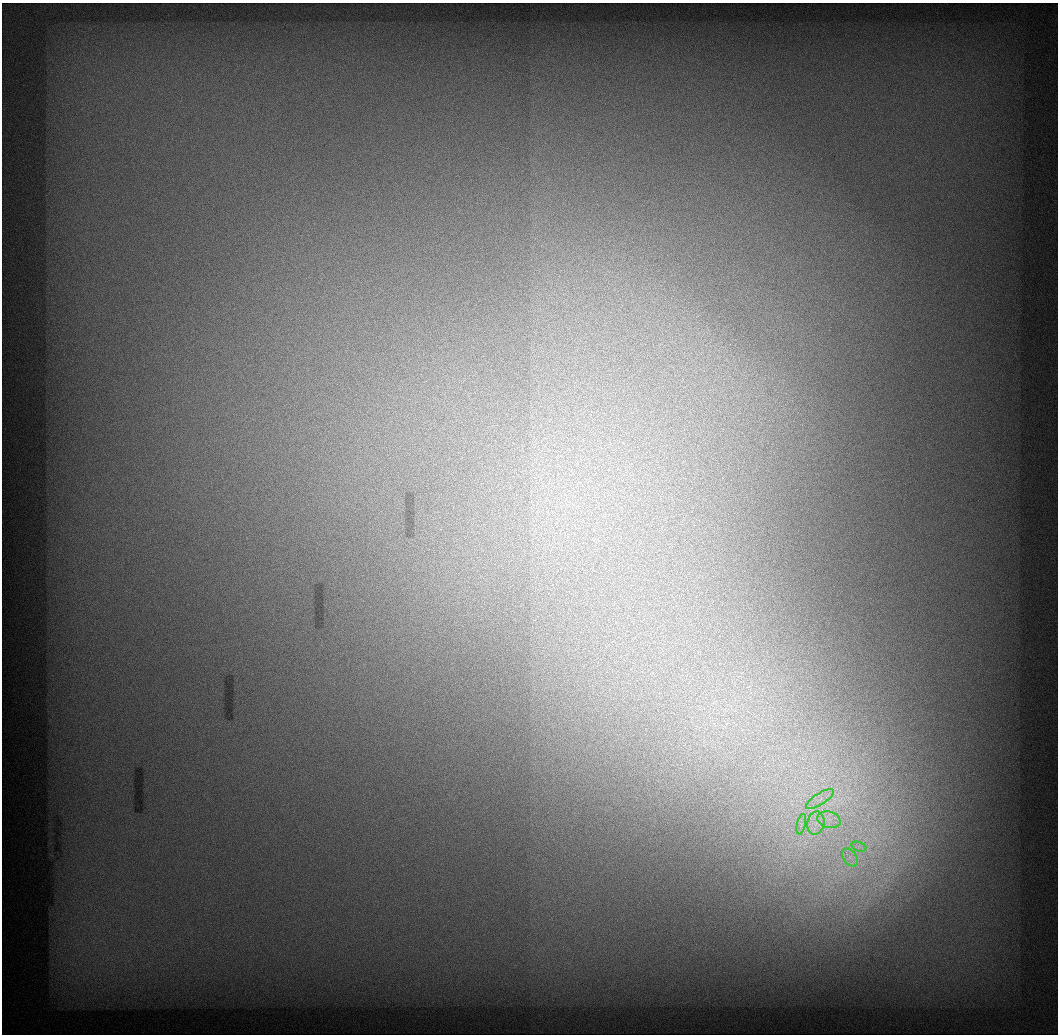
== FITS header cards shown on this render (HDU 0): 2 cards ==
NAXIS1  =                 1056 / Length of Axis 1 (Serial)
NAXIS2  =                 1032 / Length of Axis 2 (Parallel)

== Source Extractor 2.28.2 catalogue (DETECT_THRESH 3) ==
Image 1056 x 1032 px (HDU 0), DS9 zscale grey, 1 PNG px = 1 image px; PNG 1060 x 1036 px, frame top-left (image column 1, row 1032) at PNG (2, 3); each listed source drawn as its Kron ellipse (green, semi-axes under 4 px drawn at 4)
Background 556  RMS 7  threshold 21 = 3 sigma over >= 5 px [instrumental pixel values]
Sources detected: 6; all 6 listed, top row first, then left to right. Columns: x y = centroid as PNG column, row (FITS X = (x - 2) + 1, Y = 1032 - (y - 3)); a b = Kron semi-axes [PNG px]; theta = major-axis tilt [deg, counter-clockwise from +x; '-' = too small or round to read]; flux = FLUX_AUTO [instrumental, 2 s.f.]
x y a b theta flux
820 799 16 5 32 4500
829 820 12 8 -16 4800
816 823 11 8 76 5300
801 824 10 4 77 2100
859 847 8 4 -18 1800
850 857 10 6 -55 3300